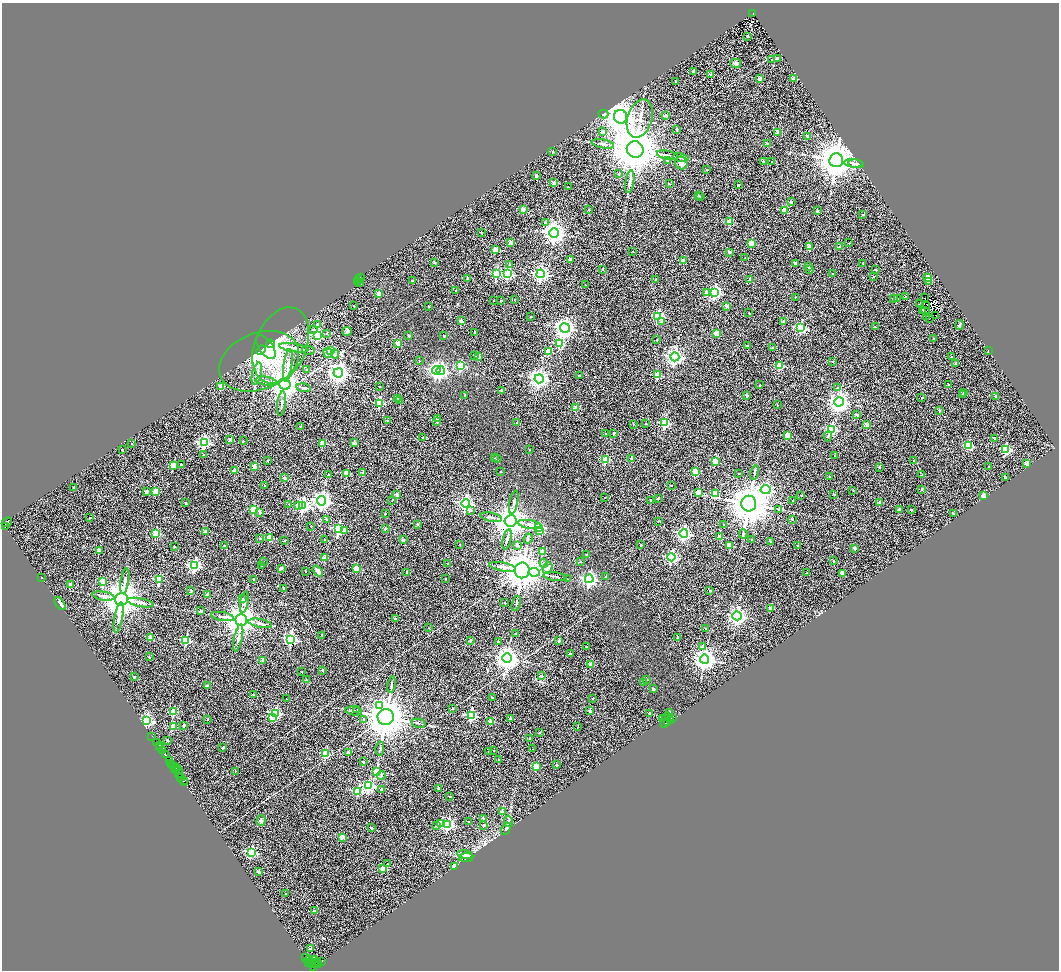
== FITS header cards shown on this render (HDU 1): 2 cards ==
NAXIS1  =                 2114
NAXIS2  =                 1936

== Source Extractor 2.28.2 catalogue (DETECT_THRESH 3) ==
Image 2114 x 1936 px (HDU 1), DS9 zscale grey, zoomed out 1/2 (1 PNG px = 2 x 2 image px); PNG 1061 x 972 px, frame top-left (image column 2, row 1935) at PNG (2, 3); each listed source drawn as its Kron ellipse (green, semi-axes under 4 px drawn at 4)
Background 0.972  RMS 0.56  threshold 1.67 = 3 sigma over >= 5 px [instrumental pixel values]
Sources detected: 643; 83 cannot appear on this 1/2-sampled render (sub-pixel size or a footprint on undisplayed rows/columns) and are neither listed nor drawn; of the other 560, the 500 brightest by FLUX_AUTO listed and drawn (60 fainter detections omitted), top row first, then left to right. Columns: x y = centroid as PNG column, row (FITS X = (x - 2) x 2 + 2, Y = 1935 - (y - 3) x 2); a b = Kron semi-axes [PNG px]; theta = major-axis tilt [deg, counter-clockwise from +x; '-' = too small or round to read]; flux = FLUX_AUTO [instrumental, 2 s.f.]
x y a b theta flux
753 14 3 3 - 280
747 36 2 2 - 150
777 58 4 3 - 140
772 60 2 2 - 150
736 63 5 4 - 340
694 71 2 2 - 440
711 75 2 2 - 1000
760 79 2 2 - 960
793 79 2 2 - 1100
676 82 2 2 - 300
603 114 5 3 - 260
666 115 2 2 - 800
620 117 7 6 - 170000
640 118 20 12 72 1900
677 130 2 2 - 310
603 132 2 2 - 900
778 133 2 2 - 1600
807 136 2 2 - 440
603 144 11 3 -10 360
768 144 2 2 - 490
635 149 8 8 - 500000
553 152 2 2 - 190
668 155 11 3 -11 290
681 158 8 4 -9 230
667 160 2 2 - 150
836 160 7 7 - 260000
763 161 3 3 - 94
772 162 2 2 - 57
681 163 6 6 - 530
854 163 10 4 -5 410
856 164 8 4 -9 320
707 170 2 2 - 110
619 174 2 2 - 150
536 175 2 2 - 550
630 182 11 3 81 290
554 183 2 2 - 930
669 184 2 2 - 77
738 185 2 2 - 230
568 187 2 2 - 63
698 196 2 2 - 110
701 196 2 2 - 88
791 202 2 2 - 340
523 209 2 2 - 1400
589 210 2 2 - 130
785 210 2 2 - 2000
817 211 2 2 - 310
863 214 2 2 - 140
545 222 3 2 - 230
729 222 3 3 - 3000
481 232 2 2 - 67
554 233 5 4 - 82000
511 242 2 2 - 1200
751 243 3 3 - 2300
849 243 2 2 - 57
810 247 2 2 - 1600
840 247 2 2 - 520
495 250 2 2 - 1800
633 251 2 1 - 60
729 252 2 2 - 570
745 257 2 2 - 63
570 259 2 2 - 510
683 261 2 2 - 1300
435 262 2 2 - 160
795 263 2 2 - 500
863 263 2 2 - 61
510 264 3 2 - 120
808 266 2 2 - 84
603 269 2 2 - 140
810 269 2 2 - 510
876 270 2 2 - 110
496 274 3 3 - 7700
508 274 3 3 - 9800
541 274 4 4 - 32000
833 274 2 2 - 100
361 277 4 2 - 64
873 277 2 2 - 63
468 278 2 2 - 420
927 278 2 2 - 1700
359 279 2 2 - 160
656 279 2 2 - 190
750 279 2 2 - 470
413 280 2 2 - 180
357 281 2 1 - 190
928 281 2 2 - 750
359 283 3 2 - 450
585 285 2 2 - 54
456 291 2 2 - 110
706 293 4 3 - 680
714 293 4 4 - 21000
379 294 2 2 - 2100
905 296 2 2 - 68
795 297 2 2 - 86
893 298 2 2 - 270
897 298 2 2 - 110
925 298 2 2 - 110
515 299 2 2 - 53
494 300 2 2 - 94
501 300 2 2 - 93
920 304 2 1 - 55
926 305 3 1 - 63
354 306 2 2 - 150
428 306 2 2 - 130
727 306 2 2 - 910
922 310 2 2 - 59
926 311 5 2 - 62
749 313 2 2 - 85
658 316 4 3 - 11000
935 316 3 1 - 87
531 317 2 2 - 130
926 317 2 2 - 75
929 319 2 1 - 100
461 321 2 2 - 1200
661 321 3 3 - 180
783 321 2 2 - 240
318 325 3 2 - 840
960 325 5 3 - 170
875 327 3 2 - 57
565 328 5 4 - 64000
801 328 4 3 - 12000
314 329 3 3 - 200
347 331 5 4 - 280
475 332 2 2 - 340
327 333 2 2 - 150
717 333 2 2 - 1400
317 335 4 3 - 10000
409 335 2 2 - 290
444 336 2 2 - 150
934 339 2 2 - 150
657 340 2 2 - 78
398 343 2 2 - 2100
560 343 3 3 - 5100
271 344 4 3 - 1900
281 345 40 25 66 5900
747 346 2 2 - 350
266 347 14 7 -52 6600
294 348 15 3 -9 500
773 348 2 2 - 320
261 350 5 3 - 2400
308 350 6 2 -11 130
330 351 3 3 - 4100
988 351 2 2 - 96
548 352 3 3 - 2900
328 353 5 3 - 470
335 354 4 3 - 380
475 356 3 2 - 77
479 357 2 2 - 660
675 357 4 4 - 43000
951 357 2 2 - 120
259 361 41 28 21 7200
419 361 2 2 - 110
833 361 2 2 - 80
956 363 2 2 - 210
288 365 16 3 82 540
460 366 3 3 - 6500
780 366 3 3 - 3900
307 370 2 1 - 60
436 370 4 4 - 20000
441 371 4 3 - 24000
338 373 5 4 - 67000
257 374 11 5 77 480
657 375 3 3 - 4100
579 376 2 2 - 200
539 379 4 4 - 56000
266 381 10 3 -10 280
285 384 5 5 - 140000
948 384 2 2 - 61
760 385 2 2 - 74
220 386 2 2 - 880
379 386 2 2 - 100
304 388 7 3 -9 140
837 388 2 2 - 260
501 390 2 2 - 290
964 392 2 2 - 180
962 394 2 2 - 67
465 395 3 3 - 110
747 396 2 2 - 400
996 396 2 2 - 660
922 397 2 2 - 240
397 398 2 2 - 1400
399 400 2 2 - 430
839 402 4 4 - 65000
282 403 12 2 83 210
379 403 3 3 - 6000
777 405 2 2 - 100
576 408 2 2 - 1800
939 410 2 2 - 470
857 415 2 2 - 250
437 419 2 2 - 460
387 420 3 3 - 95
437 422 2 2 - 350
516 422 2 2 - 100
665 423 3 3 - 7400
633 424 2 2 - 71
646 424 2 1 - 60
867 425 2 2 - 1100
300 426 2 2 - 74
831 429 3 3 - 12000
605 433 2 2 - 97
614 433 2 2 - 200
787 435 3 2 - 2700
828 436 5 2 - 110
423 438 2 2 - 74
994 438 2 2 - 360
230 439 2 2 - 560
243 441 2 2 - 75
131 443 2 2 - 54
204 443 4 4 - 17000
323 443 3 2 - 2200
354 443 2 2 - 660
968 445 3 3 - 3800
122 450 2 2 - 260
529 450 2 2 - 93
1006 450 3 3 - 9300
204 454 3 2 - 70
834 455 2 2 - 75
494 458 2 2 - 56
632 458 2 2 - 990
497 459 3 2 - 100
605 460 3 3 - 3400
268 461 2 2 - 63
914 461 2 2 - 200
715 462 3 3 - 3600
1026 464 2 2 - 1100
173 465 3 2 - 2000
181 465 2 2 - 180
254 466 2 2 - 1400
879 467 2 2 - 210
989 467 2 2 - 120
235 471 2 2 - 1100
500 472 2 2 - 110
695 472 3 3 - 4300
754 472 7 3 79 140
346 473 2 2 - 2200
363 473 2 2 - 570
739 473 2 2 - 65
328 475 2 2 - 140
921 475 2 2 - 59
830 477 2 2 - 89
1005 477 2 2 - 230
284 478 2 2 - 790
671 485 2 2 - 140
265 486 2 2 - 350
74 488 4 3 - 78
922 489 2 2 - 310
766 490 5 4 - 17000
853 490 2 2 - 89
146 491 2 2 - 380
156 491 3 2 - 2100
698 492 3 2 - 1600
715 493 3 3 - 2200
834 494 2 2 - 98
397 495 3 2 - 920
801 495 2 2 - 150
983 496 2 2 - 2500
605 497 2 2 - 76
658 498 2 2 - 190
651 500 2 2 - 280
322 501 4 4 - 52000
392 501 2 2 - 67
793 501 2 2 - 280
514 502 12 3 78 290
880 502 2 2 - 820
186 503 2 2 - 140
466 503 4 4 - 27000
289 504 2 2 - 68
749 504 8 7 - 340000
299 506 4 3 - 2200
303 506 4 3 - 18000
254 509 3 3 - 5400
778 509 4 3 - 94
470 510 3 3 - 440
899 510 2 2 - 340
911 510 2 2 - 120
260 512 3 3 - 250
953 513 2 2 - 190
385 514 2 2 - 110
491 517 11 3 -10 240
90 518 2 2 - 110
792 519 2 2 - 120
327 520 2 2 - 890
510 521 6 5 - 190000
658 521 3 2 - 70
7 522 5 3 - 390
417 524 2 2 - 200
530 525 12 4 -10 410
724 525 2 2 - 130
311 526 2 2 - 74
5 527 2 1 - 120
538 527 3 3 - 2900
385 528 3 2 - 170
339 529 3 3 - 11000
345 530 4 3 - 370
540 531 3 3 - 2800
206 532 2 2 - 960
684 533 4 4 - 22000
156 534 3 3 - 4100
743 534 4 4 - 130
719 537 2 2 - 740
260 538 2 2 - 110
270 538 3 3 - 3600
325 539 2 2 - 290
507 539 10 3 76 230
528 539 5 3 - 110
285 540 2 2 - 77
403 540 2 2 - 580
752 540 2 2 - 67
770 541 2 2 - 160
460 544 2 1 - 71
224 545 2 2 - 210
517 545 3 2 - 400
641 545 2 2 - 220
730 545 2 2 - 1800
797 545 2 2 - 66
175 547 2 2 - 100
854 548 4 3 - 150
99 550 2 2 - 870
542 551 2 2 - 1300
587 554 3 3 - 98
671 557 4 4 - 19000
325 558 2 2 - 1800
263 561 2 2 - 90
833 561 2 2 - 140
581 562 2 2 - 93
544 563 4 4 - 180
447 564 2 2 - 170
194 566 4 4 - 18000
261 566 2 2 - 78
503 567 13 4 -11 580
281 568 2 2 - 430
547 568 6 4 67 390
356 569 3 3 - 2700
522 570 8 7 - 240000
306 571 2 2 - 91
318 571 6 3 -52 430
407 572 2 2 - 390
534 572 5 3 - 3800
807 573 2 1 - 62
842 573 2 2 - 1300
555 576 12 2 -8 190
41 577 2 2 - 180
606 577 2 2 - 200
159 579 3 3 - 3700
254 579 2 2 - 340
446 579 2 2 - 83
567 579 2 2 - 79
589 579 4 4 - 24000
103 581 3 3 - 2700
125 581 13 4 81 430
70 584 2 2 - 830
284 589 2 2 - 230
191 590 3 3 - 120
710 591 2 2 - 140
208 595 2 2 - 910
103 596 11 3 -10 420
122 599 6 6 - 220000
243 599 3 2 - 240
244 602 10 3 80 280
140 603 13 4 -10 580
505 603 2 2 - 200
516 603 8 2 73 110
60 604 7 4 -54 460
771 608 2 2 - 1500
201 611 2 2 - 320
222 616 12 3 -10 310
737 616 4 4 - 43000
119 617 15 4 80 490
395 619 2 2 - 360
241 620 6 6 - 180000
260 623 12 3 -11 310
429 628 2 1 - 62
706 629 2 2 - 80
516 633 2 2 - 100
322 635 3 2 - 120
150 637 2 2 - 1100
678 637 2 2 - 190
238 638 14 3 78 380
291 639 4 3 - 14000
186 640 3 3 - 6500
471 640 2 2 - 220
559 641 2 2 - 520
498 642 2 2 - 240
586 646 2 2 - 130
702 647 2 2 - 800
570 653 2 2 - 130
149 657 2 2 - 130
507 658 5 5 - 93000
705 659 4 4 - 76000
263 661 2 2 - 1100
590 664 2 2 - 1300
322 670 2 2 - 280
302 672 2 1 - 57
541 676 2 2 - 400
134 677 2 2 - 250
306 680 3 2 - 63
647 680 2 2 - 130
644 683 2 2 - 110
392 684 8 2 80 170
207 686 2 2 - 670
653 689 2 2 - 370
253 695 2 2 - 340
492 698 2 2 - 71
593 698 2 2 - 99
286 699 2 2 - 71
380 705 3 3 - 3000
452 708 2 2 - 260
357 709 2 2 - 62
174 711 3 3 - 3700
353 711 8 3 -8 170
590 711 2 2 - 630
669 712 3 2 - 430
276 713 4 3 - 9400
650 713 2 2 - 500
471 715 3 3 - 9600
386 717 8 8 - 300000
666 717 4 2 - 890
273 718 3 3 - 2900
510 718 2 2 - 320
673 718 3 1 - 69
207 719 2 2 - 120
363 719 3 3 - 99
663 719 3 2 - 1000
146 721 4 4 - 17000
670 721 4 2 - 810
490 722 2 2 - 1100
668 722 3 2 - 1700
418 723 7 3 -13 180
665 724 3 2 - 860
184 725 2 2 - 580
173 727 2 2 - 2300
578 727 2 2 - 63
539 733 2 2 - 81
152 736 3 1 - 200
529 738 2 2 - 150
167 740 2 2 - 320
156 742 2 1 - 850
160 745 2 1 - 240
223 747 2 2 - 450
160 748 2 1 - 430
380 749 7 2 81 120
532 749 2 2 - 79
163 751 4 3 - 920
493 751 2 2 - 56
488 752 2 2 - 70
326 753 3 3 - 4000
348 753 2 2 - 660
165 754 2 2 - 1400
499 760 2 2 - 160
169 761 3 2 - 530
363 762 2 2 - 210
171 763 2 2 - 130
556 765 2 2 - 190
173 766 3 2 - 250
177 767 2 2 - 220
536 767 3 3 - 3300
175 768 3 1 - 670
176 770 2 2 - 300
178 771 2 1 - 400
235 771 2 2 - 130
377 772 3 3 - 5600
178 774 2 1 - 200
381 775 4 3 - 140
181 777 3 2 - 210
183 781 4 3 - 990
184 783 2 1 - 560
368 786 4 4 - 13000
439 788 2 2 - 650
381 789 2 2 - 270
358 791 3 3 - 4600
449 796 2 2 - 90
502 812 2 2 - 850
483 818 3 2 - 88
261 821 5 4 - 230
508 821 6 4 -78 160
468 822 2 1 - 55
441 823 3 3 - 2900
448 824 4 3 - 12000
483 825 2 2 - 190
436 826 3 3 - 87
371 828 2 2 - 520
506 829 6 3 61 140
342 837 3 3 - 1100
251 852 3 3 - 11000
465 855 8 4 -12 280
466 858 7 3 7 190
387 864 2 1 - 65
454 866 3 2 - 1200
383 869 2 2 - 1700
258 872 2 2 - 500
286 894 2 2 - 160
314 911 2 2 - 370
311 948 2 2 - 440
306 958 4 2 - 1200
309 960 4 3 - 3300
315 960 3 1 - 280
316 962 4 2 - 570
321 962 2 2 - 1200
309 963 3 2 - 2000
312 964 2 1 - 2200
316 964 6 2 12 2200
313 967 3 1 - 600
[60 fainter detections neither listed nor drawn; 83 sub-pixel or undisplayed-footprint detections neither listed nor drawn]